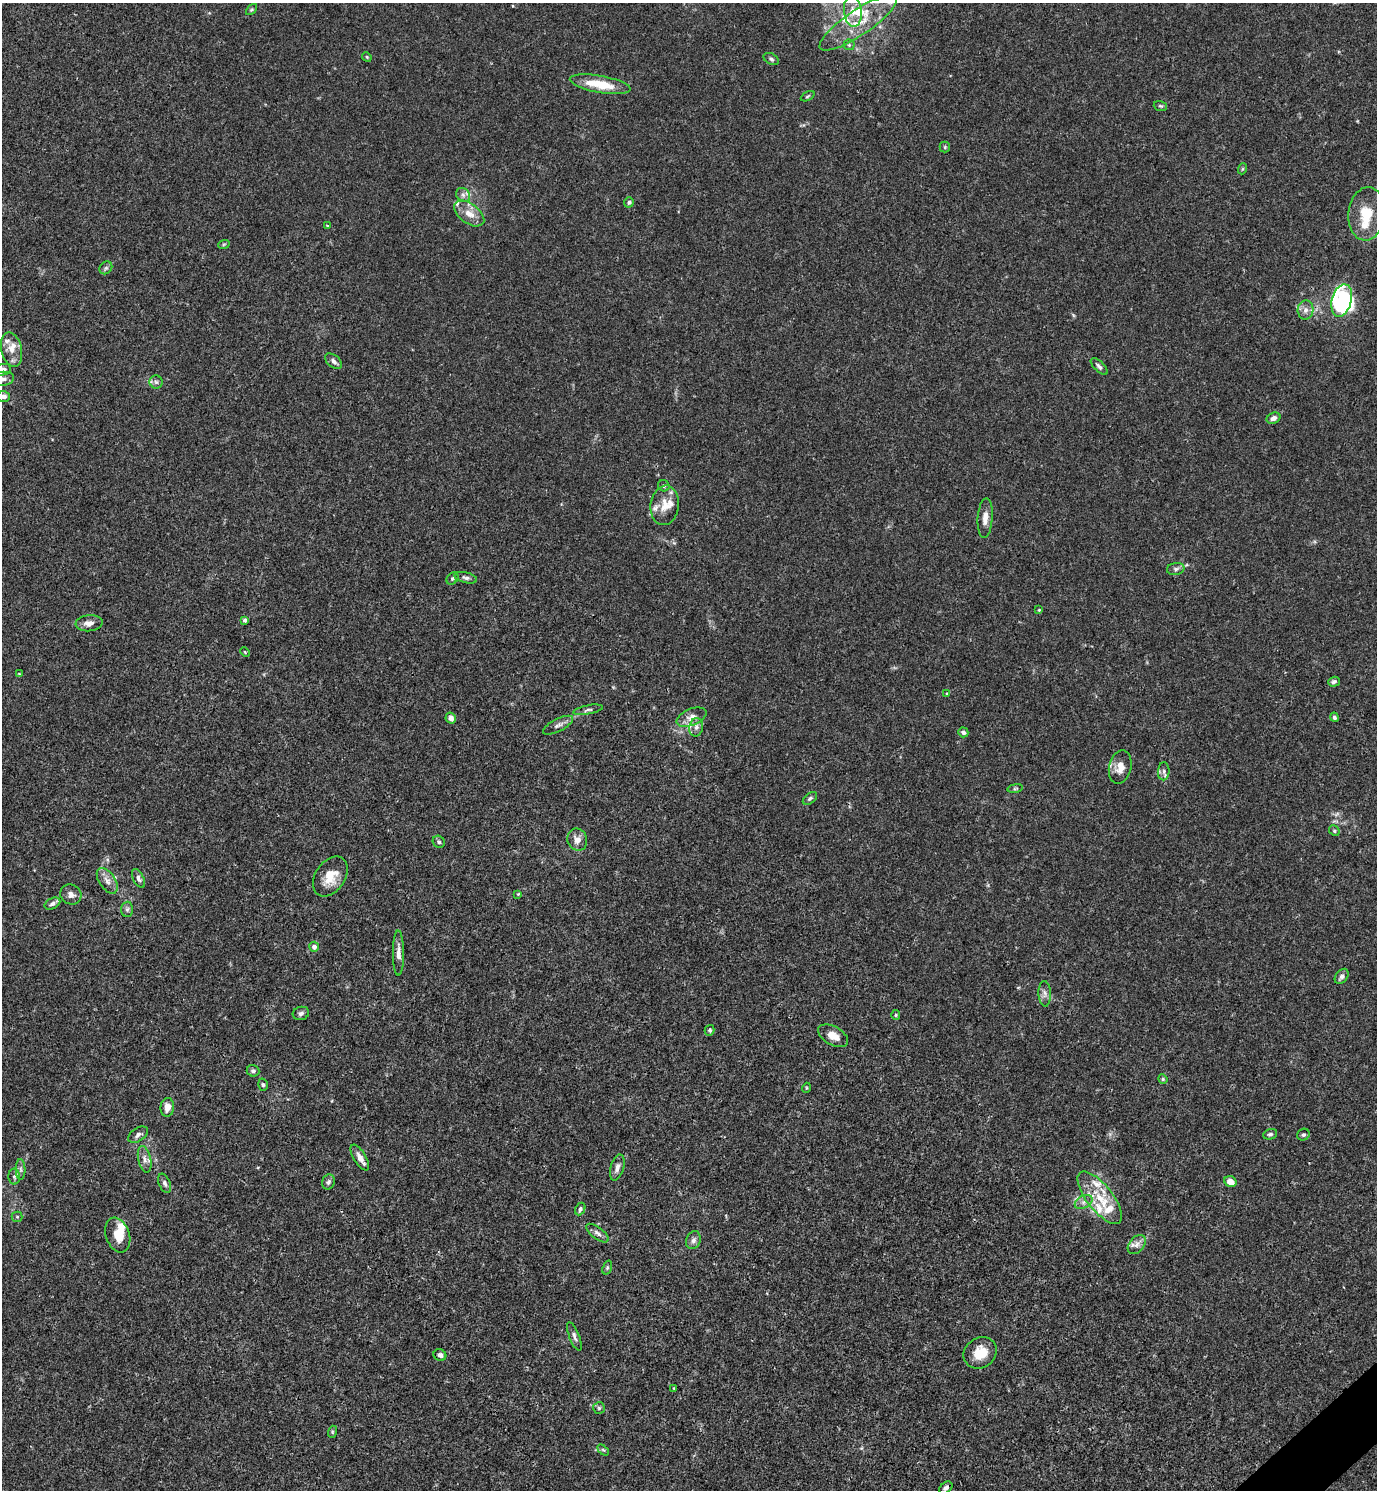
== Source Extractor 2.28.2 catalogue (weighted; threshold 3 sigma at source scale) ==
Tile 6 of 4 x 4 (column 2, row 2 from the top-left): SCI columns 1675-3049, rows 2980-4467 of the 5958 x 5961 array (HDU 1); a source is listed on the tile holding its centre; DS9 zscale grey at full resolution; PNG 1379 x 1492 px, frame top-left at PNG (2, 3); each listed source drawn as its Kron ellipse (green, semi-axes under 4 px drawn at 4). Shown black and unused: <1% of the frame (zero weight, under 3 of 4 exposures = <1% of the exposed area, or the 3 px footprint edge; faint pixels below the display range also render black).
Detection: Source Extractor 2.28.2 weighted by HDU 2 'WHT'; one run over the whole footprint, this tile lists its part. Background 0.016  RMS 0.0021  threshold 0.00952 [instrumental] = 3 sigma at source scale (4.5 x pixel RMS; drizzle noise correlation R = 1.50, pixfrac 1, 0.05/0.05 arcsec/px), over >= 5 px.
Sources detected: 121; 3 inside a brighter object's white glare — neither listed nor drawn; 15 inside a brighter listed object's ellipse — not listed separately; the other 103 listed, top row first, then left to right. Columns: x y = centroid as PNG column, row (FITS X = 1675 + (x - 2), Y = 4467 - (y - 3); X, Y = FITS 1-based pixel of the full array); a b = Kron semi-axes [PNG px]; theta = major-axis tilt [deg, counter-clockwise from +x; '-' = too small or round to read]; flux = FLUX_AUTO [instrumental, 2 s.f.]
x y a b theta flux
252 9 6 4 44 0.28
853 11 16 8 -84 2.4
858 23 46 12 34 7.3
849 45 5 5 - 0.31
367 57 5 4 - 0.22
771 59 8 5 -30 0.49
600 84 31 8 -10 5.8
808 96 7 4 27 0.3
1160 106 7 5 -18 0.35
945 147 5 5 - 0.27
1242 169 5 3 - 0.23
463 195 8 6 -45 0.74
629 202 5 4 - 0.39
469 213 17 10 -36 2.4
1367 214 27 18 84 6
327 226 4 3 - 0.16
224 244 6 3 19 0.23
106 268 7 5 44 0.4
1342 300 16 10 75 6
1306 310 9 8 - 1.1
12 350 17 10 -77 2.5
334 361 10 6 -40 0.76
1099 367 11 5 -43 0.64
2 370 9 5 13 0.91
3 379 11 7 5 0.92
156 382 6 6 - 0.53
4 396 6 5 - 1.1
1274 418 7 5 24 0.86
664 486 6 5 - 0.38
665 505 20 14 83 3.1
985 518 19 7 86 1.7
1176 569 9 6 10 0.66
452 578 7 5 46 0.38
466 578 12 5 -14 0.64
1039 610 3 3 - 0.19
245 620 4 4 - 0.49
89 623 13 8 6 1.4
245 652 5 3 - 0.23
19 674 4 4 - 0.17
1334 682 6 5 - 0.46
947 694 4 4 - 0.3
588 710 15 4 11 0.66
691 717 16 8 21 1.6
1334 717 4 4 - 0.44
451 718 5 5 - 1.1
558 725 16 6 27 0.97
696 727 9 6 79 0.81
963 732 5 4 - 0.58
1120 767 17 11 77 2.3
1164 771 9 5 86 0.61
1015 788 8 3 9 0.29
810 798 8 5 38 0.45
1334 831 6 5 - 0.34
577 840 11 9 -67 1.6
439 842 6 5 - 0.41
330 876 22 15 56 4.3
138 878 10 5 -63 0.63
107 881 14 8 -56 1.4
518 894 4 4 - 0.17
71 895 11 9 -32 1.1
52 904 8 5 27 0.64
127 909 7 6 - 0.49
314 947 5 5 - 0.93
398 953 22 5 -90 1.4
1342 976 8 6 52 0.78
1045 994 13 6 -87 0.89
301 1013 8 6 17 0.61
896 1015 5 4 - 0.27
710 1030 5 5 - 0.38
833 1036 16 9 -29 2.1
253 1071 6 5 - 0.5
1163 1079 5 4 - 0.25
263 1085 6 5 - 0.33
806 1088 5 3 - 0.18
167 1107 9 6 85 1.8
1270 1134 7 5 16 0.47
138 1135 11 6 33 0.74
1303 1135 6 5 - 0.4
360 1157 14 6 -59 1.4
145 1159 13 6 -77 1
617 1167 13 6 74 1.1
21 1169 10 5 -89 0.61
14 1176 8 6 90 0.56
329 1182 8 6 71 0.57
1230 1182 6 5 - 1.8
164 1183 10 5 -66 0.64
1100 1198 32 13 -52 5.9
1084 1202 9 6 28 0.88
580 1209 6 5 - 0.41
17 1217 5 5 - 0.29
597 1233 13 5 -37 0.89
118 1235 18 12 -71 3.6
693 1240 9 7 66 0.78
1137 1245 11 7 52 1.2
607 1267 7 4 71 0.36
574 1336 15 5 -69 0.76
980 1353 17 15 36 3.9
440 1355 6 5 - 0.67
674 1388 3 3 - 0.16
599 1408 6 6 - 0.38
332 1432 6 4 72 0.28
603 1450 6 4 -43 0.27
946 1488 7 5 40 0.63
Isophote crosses this tile's border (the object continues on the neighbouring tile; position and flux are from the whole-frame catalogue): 4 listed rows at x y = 858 23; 2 370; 3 379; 4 396